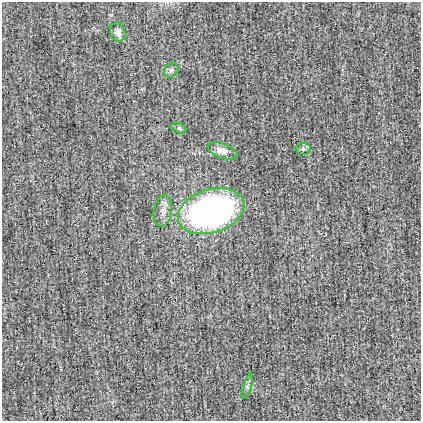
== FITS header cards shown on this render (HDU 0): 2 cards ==
NAXIS1  =                  419
NAXIS2  =                  419

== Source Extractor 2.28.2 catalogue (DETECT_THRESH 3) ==
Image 419 x 419 px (HDU 0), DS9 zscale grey, 1 PNG px = 1 image px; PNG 423 x 423 px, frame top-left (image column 1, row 419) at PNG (2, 2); each listed source drawn as its Kron ellipse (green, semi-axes under 4 px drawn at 4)
Background -0.00106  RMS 0.024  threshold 0.0713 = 3 sigma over >= 5 px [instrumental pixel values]
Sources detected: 8; all 8 listed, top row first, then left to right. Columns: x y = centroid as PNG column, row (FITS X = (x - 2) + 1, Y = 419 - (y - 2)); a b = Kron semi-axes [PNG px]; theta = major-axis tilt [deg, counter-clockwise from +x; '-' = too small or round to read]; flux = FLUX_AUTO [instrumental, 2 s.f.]
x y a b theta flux
118 32 10 7 -72 7.1
171 70 8 6 45 5.1
179 128 8 5 -22 2.9
303 149 7 6 - 4.1
223 151 15 7 -19 11
163 211 16 9 82 11
211 211 34 21 17 560
247 386 13 2 73 2.7